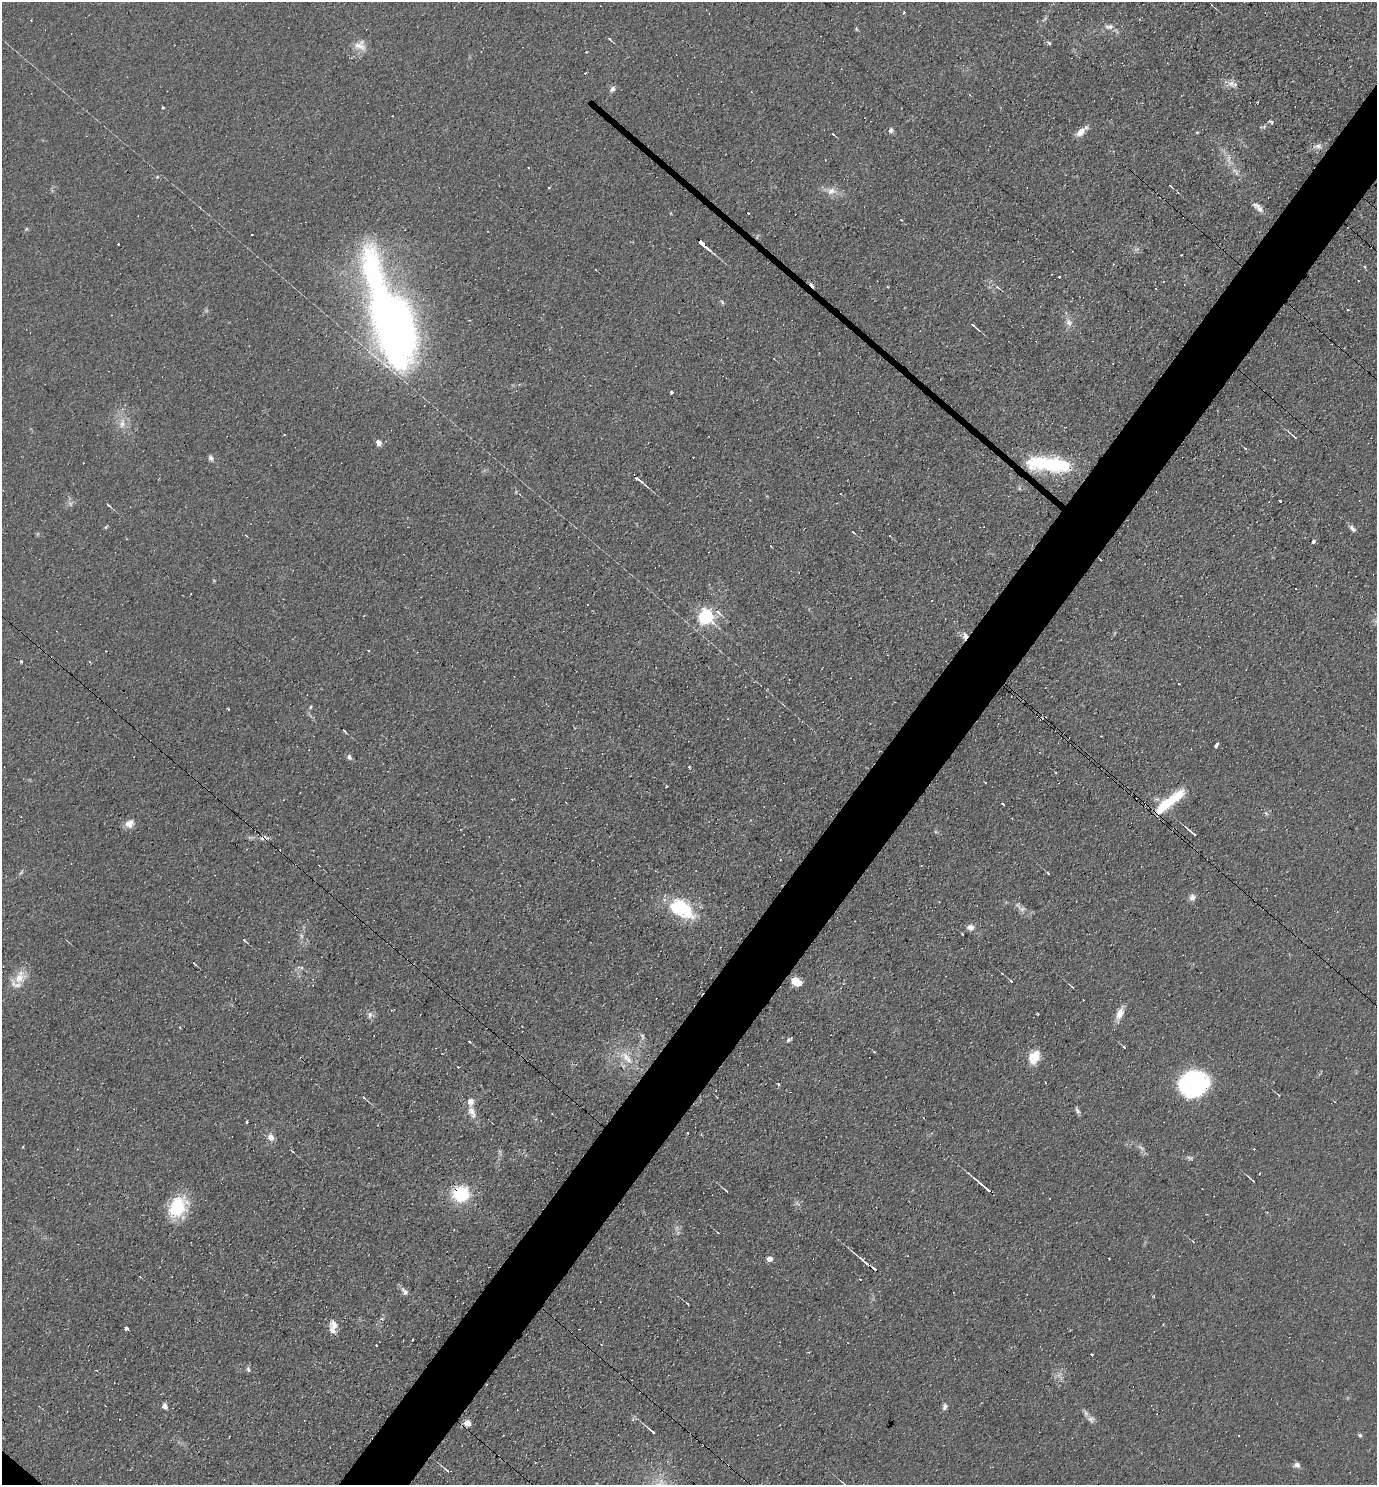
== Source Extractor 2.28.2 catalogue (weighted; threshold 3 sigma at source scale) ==
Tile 10 of 4 x 4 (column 2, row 3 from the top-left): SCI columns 1524-2898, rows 1485-2967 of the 5940 x 5934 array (HDU 1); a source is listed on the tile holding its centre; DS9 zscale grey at full resolution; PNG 1379 x 1487 px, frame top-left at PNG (2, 2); no overlay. Shown black and unused: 5% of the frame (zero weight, under 3 of 4 exposures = <1% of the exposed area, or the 3 px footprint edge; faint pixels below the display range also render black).
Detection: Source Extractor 2.28.2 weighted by HDU 2 'WHT'; one run over the whole footprint, this tile lists its part. Background 0.104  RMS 0.0098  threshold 0.0441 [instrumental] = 3 sigma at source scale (4.5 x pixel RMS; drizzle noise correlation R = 1.50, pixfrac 1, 0.05/0.05 arcsec/px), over >= 5 px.
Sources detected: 166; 5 too faint to see at this stretch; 2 inside a brighter object's white glare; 26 cosmic-ray / hot-pixel residue — not listed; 4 inside a brighter listed object's ellipse — not listed separately; the other 129 listed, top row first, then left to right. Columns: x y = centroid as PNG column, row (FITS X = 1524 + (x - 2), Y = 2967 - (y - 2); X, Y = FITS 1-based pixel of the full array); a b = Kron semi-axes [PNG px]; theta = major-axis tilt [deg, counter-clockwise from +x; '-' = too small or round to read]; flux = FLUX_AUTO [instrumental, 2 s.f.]
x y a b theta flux
1109 27 14 7 -2 6
856 29 6 4 -71 1.2
609 39 6 3 -39 1.8
1049 43 6 5 - 1.7
360 45 17 14 -14 11
585 73 3 3 - 1.3
1231 83 14 7 -42 6.4
612 89 7 6 - 3.5
163 107 3 3 - 2.7
1272 122 5 5 - 1.9
1260 127 4 3 - 1.2
891 130 6 5 - 3
1080 132 14 8 49 8.3
1197 132 4 3 - 0.88
833 134 3 2 - 1
1318 146 14 8 0 5.9
1170 186 4 2 - 1.2
831 191 13 9 3 8.8
1178 193 4 3 - 0.84
1260 209 10 7 -41 5.9
671 213 3 3 - 0.89
749 213 3 2 - 1.5
901 220 3 3 - 0.59
26 229 7 4 45 1.4
118 244 2 2 - 0.85
702 244 13 3 -41 19
1181 255 2 2 - 0.67
1364 267 3 3 - 1.3
1059 277 3 3 - 1.9
998 287 5 4 - 1.6
722 302 7 3 -53 1.4
1069 322 13 9 -61 6.5
394 325 89 37 -73 680
974 326 12 3 -39 2.6
774 359 2 2 - 0.62
671 393 3 3 - 3.4
122 423 15 8 80 8.6
1294 436 12 3 -42 2.8
378 443 6 5 - 4.8
1245 448 4 3 - 1
211 458 8 5 -69 2.7
1042 464 34 19 -3 69
637 478 17 4 -39 5.2
1019 488 6 4 -90 1.6
841 494 2 2 - 0.75
1280 501 3 3 - 1.8
108 505 6 3 -37 1.6
1352 529 12 4 -42 3.6
853 532 4 2 - 0.99
1314 541 4 3 - 5.4
771 546 3 2 - 0.95
1101 560 3 2 - 0.82
1295 588 3 3 - 6.9
718 612 8 5 -33 4.7
706 616 6 6 - 290
965 636 9 6 84 5.4
21 661 3 3 - 3.4
1179 684 2 2 - 1.1
310 707 5 3 - 1.1
344 730 4 2 - 1.5
1217 745 5 3 - 6.2
349 757 7 6 - 3
689 767 4 3 - 1.4
985 782 3 2 - 0.76
1003 804 3 2 - 2.2
1164 806 29 12 45 34
1266 813 6 3 -16 1.5
130 823 12 9 38 7.8
1192 833 11 2 -40 5.9
21 873 9 3 50 1.8
1048 873 3 3 - 1.3
1192 897 9 8 - 4.6
682 909 33 19 -33 57
970 927 8 7 - 5.5
962 934 2 2 - 0.86
244 940 5 3 - 1.6
194 963 4 3 - 1.1
20 977 19 14 58 18
1011 981 5 3 - 1.6
796 982 8 6 -30 22
1072 987 5 3 - 1.1
1120 1013 18 8 68 10
1038 1014 3 3 - 1
370 1015 10 6 80 3.9
180 1027 3 3 - 1.4
642 1037 7 4 -71 2.1
789 1039 7 4 37 1.9
1124 1047 4 2 - 1
874 1052 4 3 - 0.95
626 1057 14 11 -70 14
1034 1057 18 14 66 16
1193 1084 30 25 18 120
1279 1095 3 2 - 1.1
364 1097 5 3 - 1.6
1078 1110 11 3 -49 2.3
472 1112 19 6 -67 8.4
246 1122 4 2 - 2.7
687 1133 3 2 - 1.4
270 1137 8 7 - 7.7
23 1147 2 2 - 1.1
1141 1148 12 4 -38 3.4
292 1151 4 2 - 1.1
1252 1180 9 2 -42 2.2
986 1188 15 3 -41 12
726 1191 4 2 - 1.4
461 1194 16 15 - 52
177 1207 27 19 55 45
717 1232 4 2 - 0.97
1193 1241 5 4 - 1.1
1109 1258 3 2 - 0.91
769 1259 5 5 - 8.2
865 1262 16 3 -39 7.9
405 1291 13 7 -51 4.5
687 1303 4 3 - 1.8
1163 1324 3 2 - 0.91
334 1325 16 9 -69 7
126 1328 3 3 - 21
376 1345 2 2 - 1.4
1091 1354 3 3 - 1.8
248 1369 8 5 -79 2.1
96 1370 4 2 - 0.61
165 1406 7 5 -74 3.8
945 1407 9 6 77 3.1
1090 1420 13 5 -44 4.3
467 1423 5 4 - 17
652 1431 12 3 -40 4.7
1360 1435 5 4 - 1.5
1297 1465 7 6 - 4.2
447 1470 7 3 -43 2.2
Overlapping masked pixels (flux is a lower limit): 7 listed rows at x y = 702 244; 394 325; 965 636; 1164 806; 986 1188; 461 1194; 865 1262
Unlisted compact peaks at least as high as the median listed source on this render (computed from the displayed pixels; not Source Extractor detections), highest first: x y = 778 1084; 106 527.